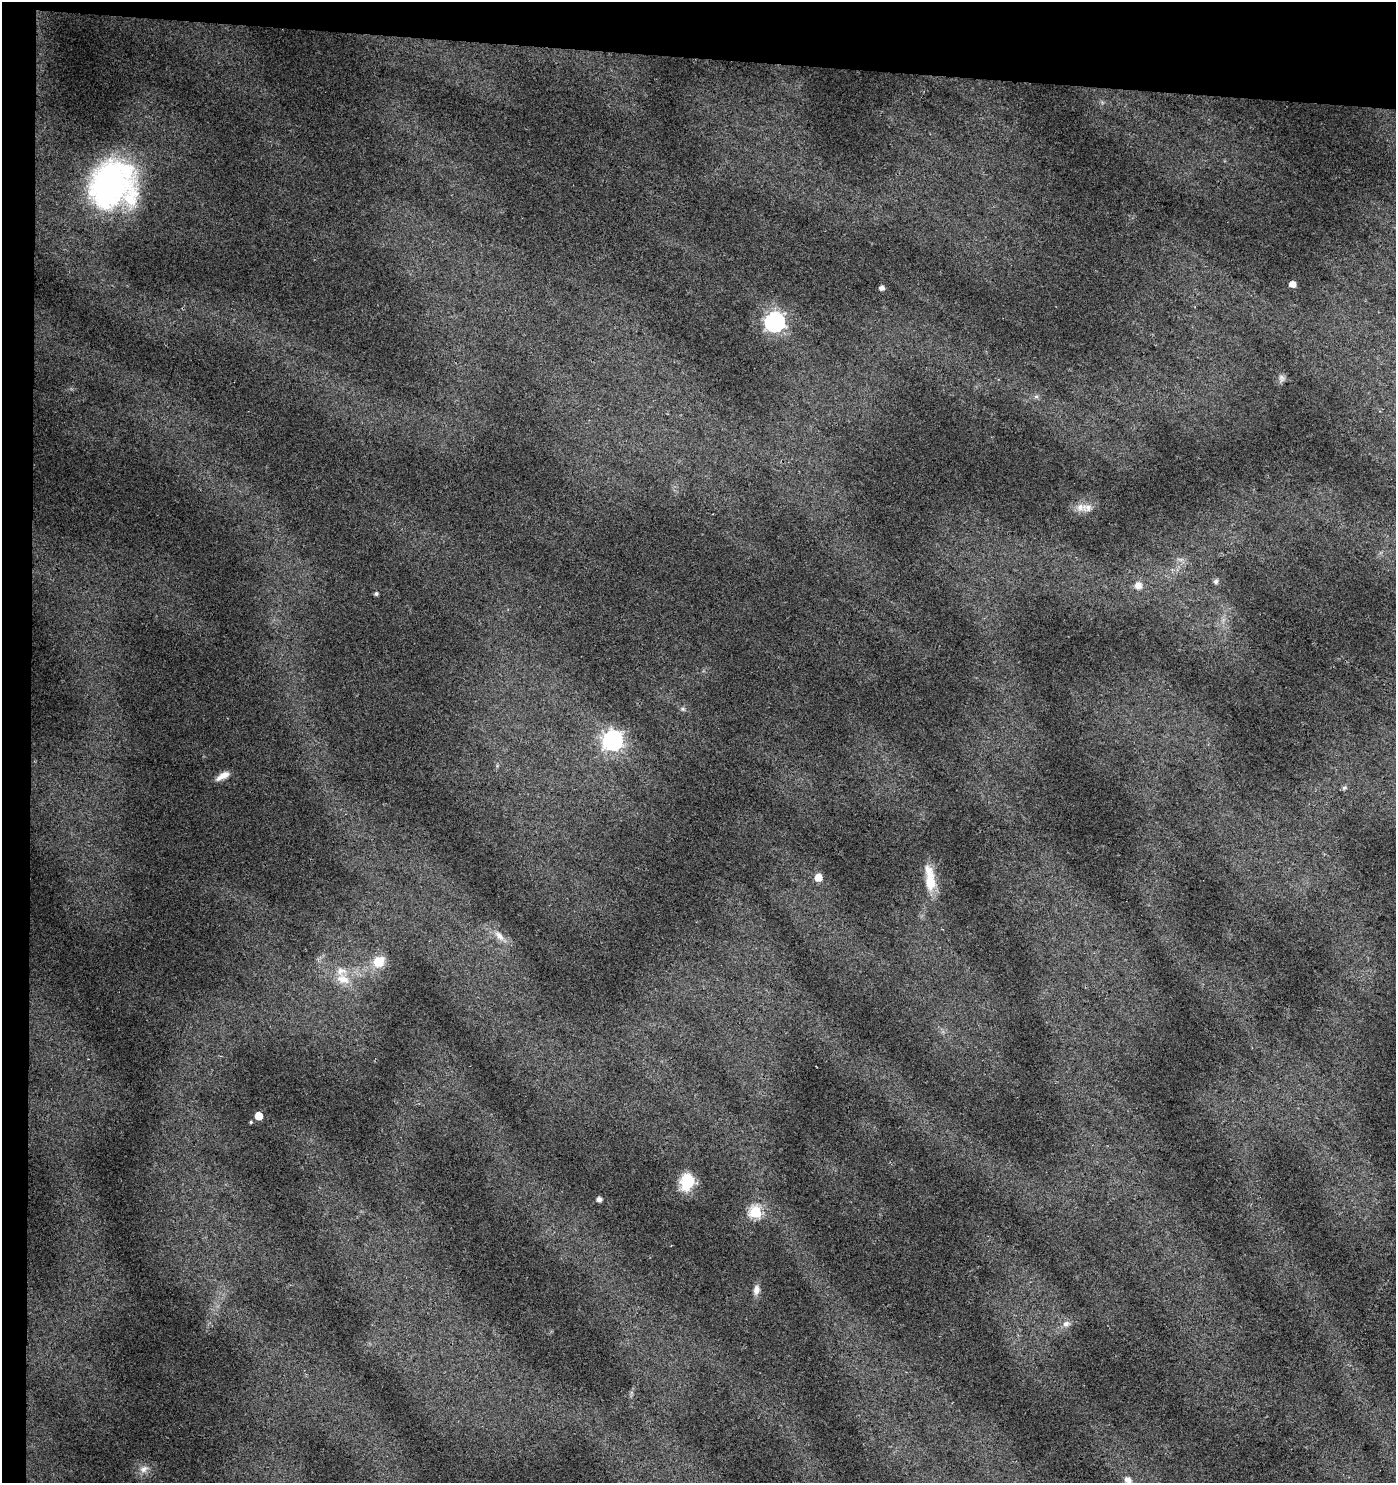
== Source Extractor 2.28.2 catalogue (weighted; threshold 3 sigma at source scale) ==
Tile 1 of 3 x 3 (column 1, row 1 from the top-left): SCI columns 280-1673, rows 2962-4442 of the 4687 x 4448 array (HDU 1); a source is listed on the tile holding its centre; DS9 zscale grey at full resolution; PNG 1398 x 1485 px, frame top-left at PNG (2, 2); no overlay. Shown black and unused: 6% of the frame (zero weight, under 2 of 3 exposures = <1% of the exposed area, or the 3 px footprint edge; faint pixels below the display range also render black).
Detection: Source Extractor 2.28.2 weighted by HDU 2 'WHT'; one run over the whole footprint, this tile lists its part. Background 0.0641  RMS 0.0087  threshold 0.0392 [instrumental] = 3 sigma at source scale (4.5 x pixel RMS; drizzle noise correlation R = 1.50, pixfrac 1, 0.0396/0.0396 arcsec/px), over >= 5 px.
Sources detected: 30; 1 cosmic-ray / hot-pixel residue — not listed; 1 inside a brighter listed object's ellipse — not listed separately; the other 28 listed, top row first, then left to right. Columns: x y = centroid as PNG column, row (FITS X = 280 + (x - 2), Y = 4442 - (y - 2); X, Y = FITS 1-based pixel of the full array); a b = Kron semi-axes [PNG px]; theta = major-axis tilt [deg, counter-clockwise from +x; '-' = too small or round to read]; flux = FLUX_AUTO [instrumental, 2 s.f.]
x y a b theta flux
112 184 46 43 53 240
1292 284 5 4 - 8
881 288 4 4 - 3.7
775 322 8 8 - 390
1281 378 9 7 -75 3
1036 396 7 4 0 1.8
1087 507 16 11 2 8.8
1216 581 7 6 - 2.2
1138 585 9 9 - 7
376 594 4 4 - 1.8
683 709 6 5 - 1.5
613 740 8 8 - 370
223 776 17 7 30 8.2
1344 788 7 6 - 1.9
818 877 6 6 - 13
930 878 36 12 -82 22
499 936 17 8 -47 7.7
378 961 14 12 28 17
343 979 20 12 -19 15
258 1116 5 5 - 16
251 1122 4 4 - 1.1
687 1182 19 14 77 26
599 1199 5 4 - 4.5
755 1212 6 6 - 96
756 1290 13 7 82 5.4
1066 1324 10 8 25 4.3
144 1469 13 9 25 5.9
1127 1480 7 6 - 5.5